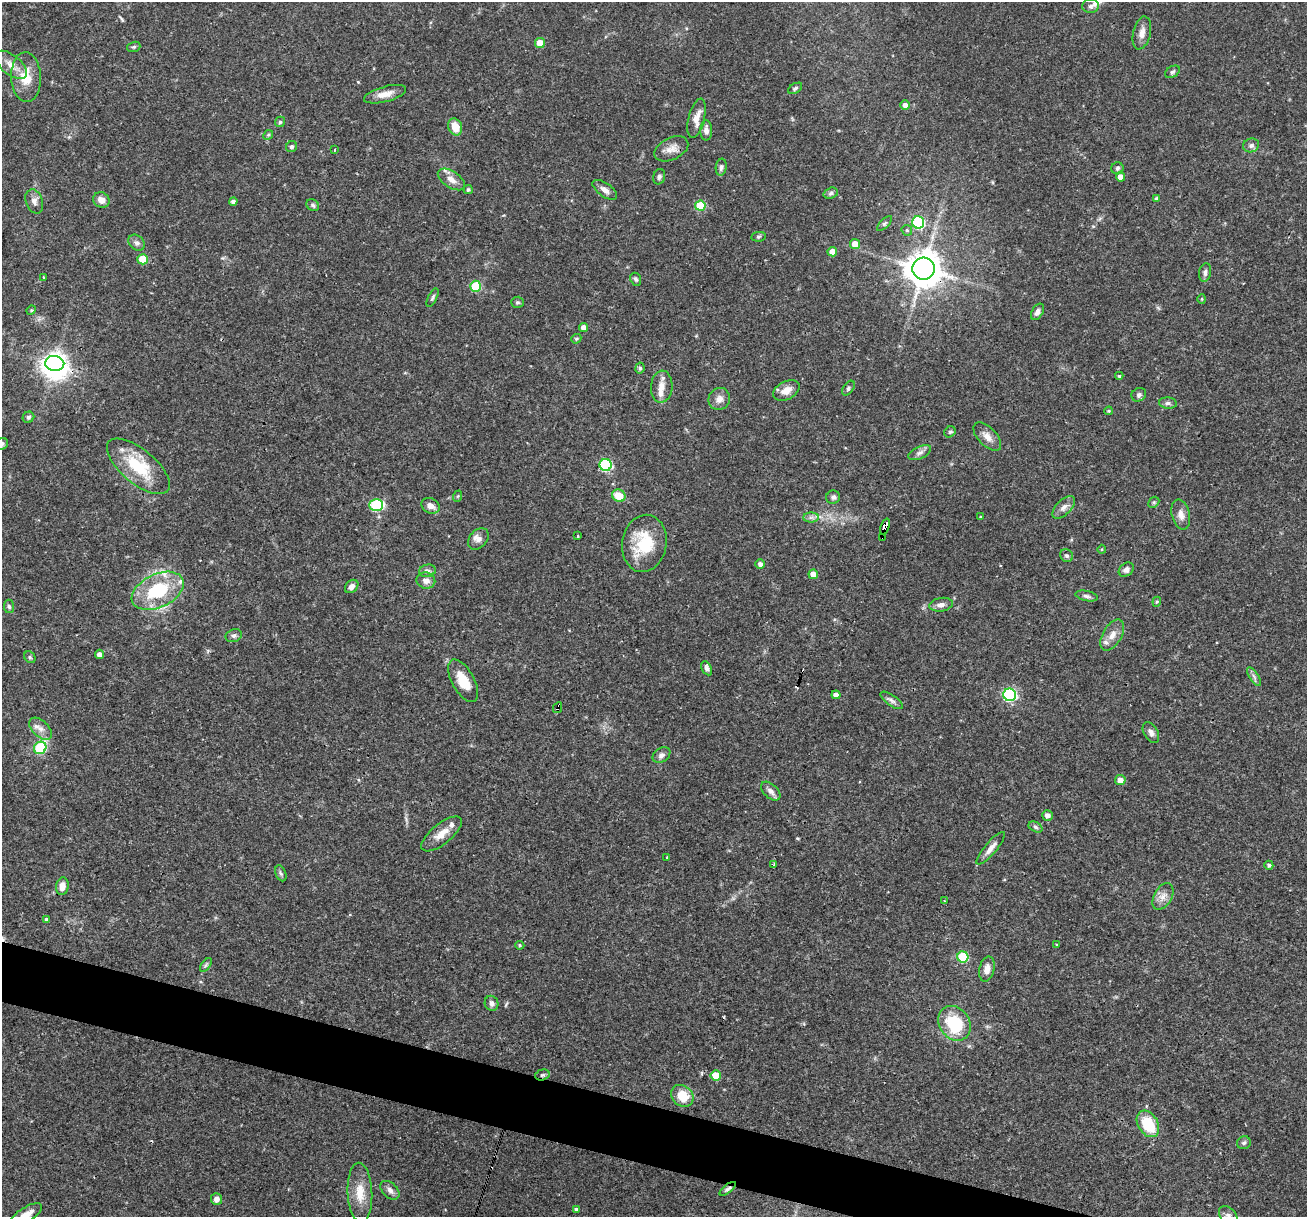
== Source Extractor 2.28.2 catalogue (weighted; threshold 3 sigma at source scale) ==
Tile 6 of 4 x 4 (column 2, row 2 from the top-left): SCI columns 1306-2610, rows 2682-3896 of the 5220 x 5236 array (HDU 1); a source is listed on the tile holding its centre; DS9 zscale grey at full resolution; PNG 1309 x 1219 px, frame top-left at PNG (2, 2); each listed source drawn as its Kron ellipse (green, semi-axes under 4 px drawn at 4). Shown black and unused: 4% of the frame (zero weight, under 3 of 4 exposures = <1% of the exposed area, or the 3 px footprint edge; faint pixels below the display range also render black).
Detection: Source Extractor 2.28.2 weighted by HDU 2 'WHT'; one run over the whole footprint, this tile lists its part. Background 0.0571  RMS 0.0033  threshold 0.0146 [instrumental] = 3 sigma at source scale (4.5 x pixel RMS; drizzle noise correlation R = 1.50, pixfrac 1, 0.05/0.05 arcsec/px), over >= 5 px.
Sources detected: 157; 1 inside a brighter object's white glare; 4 cosmic-ray / hot-pixel residue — neither listed nor drawn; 6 inside a brighter listed object's ellipse — not listed separately; the other 146 listed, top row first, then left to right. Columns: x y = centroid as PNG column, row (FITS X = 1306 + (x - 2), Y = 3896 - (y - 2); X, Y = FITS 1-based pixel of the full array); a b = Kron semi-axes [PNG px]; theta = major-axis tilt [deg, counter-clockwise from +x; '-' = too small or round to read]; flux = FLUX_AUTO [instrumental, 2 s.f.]
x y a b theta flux
1090 6 8 7 - 1
1142 33 17 8 77 2.6
540 43 5 5 - 5.6
134 47 7 5 19 0.57
11 65 19 9 -39 3.3
1172 72 8 5 31 0.71
26 77 25 15 -88 7.3
795 88 8 4 31 0.62
385 94 22 7 15 3.3
905 105 5 4 - 2
697 118 20 8 76 3.2
280 122 5 5 - 0.6
455 127 9 7 -65 4.7
706 130 10 6 90 1.6
268 135 5 4 - 0.46
1251 145 8 7 - 1.2
292 147 6 5 - 0.8
671 149 18 11 26 2.9
335 150 4 2 - 0.28
721 167 8 5 81 0.99
1117 168 6 6 - 0.72
659 177 8 6 74 0.8
1120 177 5 4 - 2.3
451 179 15 8 -33 2.6
468 190 4 4 - 0.65
605 190 14 6 -36 1.8
831 193 7 5 18 0.81
1157 199 4 4 - 0.74
101 200 8 7 - 2.3
34 201 12 8 -71 1.7
233 202 4 4 - 1.1
313 205 7 5 -35 0.72
700 206 5 5 - 12
918 222 6 6 - 32
884 224 10 4 45 0.62
907 230 6 5 - 0.61
758 237 7 4 7 0.56
137 243 9 7 -42 1.2
855 244 5 5 - 4.9
832 252 5 4 - 3.2
143 259 5 5 - 8
924 269 11 11 - 620
1205 272 9 6 79 1.1
44 277 3 2 - 0.39
636 279 7 5 -66 0.74
476 286 5 5 - 17
432 298 10 4 63 0.67
1202 299 4 4 - 0.35
517 302 6 5 - 0.63
31 310 5 4 - 0.39
1037 312 9 5 58 1.2
583 327 4 4 - 2
576 339 5 4 - 0.48
55 363 9 7 -8 220
640 368 5 4 - 0.71
1119 376 4 4 - 0.45
662 387 16 10 86 3.2
848 388 8 5 54 0.7
786 390 14 9 27 3.5
1139 395 7 6 - 0.94
719 399 11 10 - 2.2
1168 403 9 5 -4 0.86
1109 411 4 3 - 0.38
28 417 6 5 - 0.78
950 432 6 5 - 0.55
987 437 17 9 -46 2.7
2 444 7 6 - 0.89
920 453 12 6 24 1.3
606 465 6 6 - 30
138 466 38 17 -40 15
458 496 6 3 71 0.38
619 496 7 6 - 6
833 497 7 6 - 0.94
1154 502 6 4 44 0.53
376 505 7 6 - 28
431 506 9 7 -27 2.1
1064 507 14 7 45 1.8
1181 515 15 9 -76 2.4
811 517 8 5 0 0.96
980 517 3 3 - 0.29
885 526 8 4 68 9.7
577 536 2 2 - 0.39
882 537 4 3 - 5.2
478 539 12 8 48 1.7
644 543 29 22 80 14
1102 549 4 4 - 0.37
1067 556 7 6 - 0.69
760 564 5 4 - 1.3
1126 570 8 6 41 1.4
427 571 8 6 11 0.99
813 574 5 4 - 3.6
426 580 9 8 - 1.9
352 586 8 5 45 1.5
158 591 28 16 25 19
1087 596 11 5 -12 0.95
1157 602 5 4 - 0.41
941 605 12 7 9 1.6
9 606 7 5 -84 0.7
1112 635 17 9 59 3.2
234 636 8 6 22 0.99
100 654 4 4 - 1.9
30 657 6 5 - 0.56
707 668 7 4 -63 1
1254 677 11 4 -57 0.95
463 681 23 11 -61 6.5
836 695 4 4 - 2
1010 695 6 6 - 48
892 700 13 5 -35 1.1
558 708 5 3 - 5.4
41 729 13 8 -44 2.2
1151 732 11 7 -60 1.6
40 748 6 6 - 23
661 755 10 7 34 1.3
1120 780 5 5 - 2.4
771 791 12 7 -42 1.7
1047 815 5 5 - 1.7
1035 827 7 5 -28 0.66
441 834 25 10 39 4.2
991 848 21 6 50 2.4
667 857 3 3 - 0.24
774 864 3 3 - 0.53
1269 865 4 4 - 0.77
281 873 8 5 -69 0.71
62 886 9 6 81 2.6
1163 896 14 9 61 2.5
944 900 2 2 - 0.25
47 920 4 4 - 0.89
520 945 4 4 - 0.4
1057 945 4 3 - 0.33
963 957 5 5 - 19
206 965 8 4 53 0.63
987 969 13 7 77 2.4
492 1003 7 6 - 1.3
954 1023 18 15 -54 16
542 1075 7 5 16 0.69
716 1075 5 5 - 5.9
682 1096 12 10 -41 7.1
1148 1124 14 10 -58 12
1244 1143 7 6 - 0.81
728 1189 10 4 38 0.84
390 1190 11 7 -43 1.6
360 1193 30 12 -87 6.4
216 1199 6 5 - 1.4
576 1209 4 4 - 0.66
26 1215 18 7 32 3.3
1228 1216 11 7 -46 1.8
Overlapping masked pixels (flux is a lower limit): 8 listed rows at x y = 924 269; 55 363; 885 526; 882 537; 558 708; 441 834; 542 1075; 728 1189
Isophote crosses this tile's border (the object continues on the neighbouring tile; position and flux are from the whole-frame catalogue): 3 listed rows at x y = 2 444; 26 1215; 1228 1216